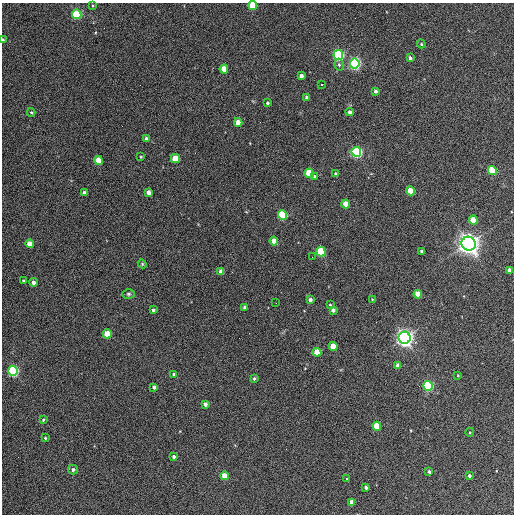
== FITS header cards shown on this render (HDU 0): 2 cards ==
NAXIS1  =                  512 / Axis length
NAXIS2  =                  512 / Axis length

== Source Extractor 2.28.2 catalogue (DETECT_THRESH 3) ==
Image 512 x 512 px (HDU 0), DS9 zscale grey, 1 PNG px = 1 image px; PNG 516 x 516 px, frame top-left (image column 1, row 512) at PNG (2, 3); each listed source drawn as its Kron ellipse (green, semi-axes under 4 px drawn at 4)
Background 340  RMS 20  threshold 60.7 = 3 sigma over >= 5 px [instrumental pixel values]
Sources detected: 77; all 77 listed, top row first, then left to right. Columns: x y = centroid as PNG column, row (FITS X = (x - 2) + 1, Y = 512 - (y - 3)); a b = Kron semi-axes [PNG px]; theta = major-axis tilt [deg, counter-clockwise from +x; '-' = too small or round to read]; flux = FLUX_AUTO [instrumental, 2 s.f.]
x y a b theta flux
92 5 3 2 - 1.1e+03
253 5 4 4 - 5.0e+04
77 14 5 4 - 1.4e+05
3 40 3 3 - 2.3e+03
421 44 4 4 - 1.7e+03
338 55 5 5 - 2.4e+05
410 58 4 3 - 4.2e+03
355 64 5 5 - 3.2e+05
339 65 6 4 -74 2.9e+03
224 69 4 4 - 2.6e+04
301 76 4 4 - 6.4e+03
321 84 3 3 - 5.0e+03
375 91 4 4 - 3.6e+03
307 97 4 3 - 5.0e+03
267 103 3 3 - 2.1e+03
31 112 4 3 - 1.7e+03
349 112 4 4 - 4.4e+03
238 122 4 4 - 1.8e+04
146 138 4 4 - 2.8e+03
356 152 5 5 - 2.9e+05
141 157 3 2 - 1.5e+03
175 159 4 4 - 3.4e+04
99 161 4 4 - 3.9e+04
492 170 4 4 - 6.6e+04
309 173 4 4 - 5.5e+04
336 174 4 4 - 3.8e+03
315 176 4 4 - 2.6e+03
410 191 4 4 - 3.2e+04
148 192 4 4 - 8.3e+03
84 193 3 3 - 3.8e+03
346 204 4 4 - 2.4e+04
283 215 5 4 - 1.1e+05
473 220 4 4 - 4.1e+04
274 241 4 4 - 2.0e+04
29 244 4 4 - 1.8e+04
469 244 7 7 - 1.2e+06
422 251 3 3 - 3.3e+03
321 252 5 4 - 9.3e+04
312 257 2 2 - 6.7e+02
142 264 4 4 - 1.3e+03
510 270 4 3 - 8.2e+03
221 272 4 4 - 1.4e+04
23 281 3 3 - 1.7e+03
33 282 4 4 - 5.9e+03
128 294 6 5 - 2.6e+03
418 294 4 4 - 2.7e+04
372 299 4 3 - 9.0e+02
310 300 4 3 - 4.2e+03
276 303 2 2 - 7.3e+02
330 305 4 4 - 1.6e+03
245 307 4 3 - 5.5e+03
153 310 3 3 - 2.8e+03
333 310 4 4 - 5.6e+03
107 334 4 4 - 3.9e+04
405 338 6 6 - 8.2e+05
333 346 4 4 - 2.9e+04
317 352 4 4 - 3.7e+04
398 366 4 4 - 9.6e+03
13 371 5 5 - 2.4e+05
174 375 4 3 - 4.8e+03
458 375 3 2 - 9.0e+02
254 378 3 3 - 2.0e+03
428 386 5 4 - 1.7e+05
154 387 4 3 - 4.1e+03
205 404 4 4 - 5.1e+03
43 420 4 3 - 1.9e+03
377 426 4 4 - 4.3e+04
470 432 4 3 - 1.3e+03
45 438 3 3 - 1.7e+03
174 456 4 4 - 3.5e+03
73 470 5 5 - 4.1e+03
429 472 4 3 - 2.3e+03
225 476 4 4 - 2.5e+04
469 476 3 3 - 3.1e+03
347 479 3 3 - 1.4e+03
366 487 3 3 - 3.3e+03
352 502 4 4 - 1.3e+04
At the frame edge (FLAGS 8, measured only in part): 2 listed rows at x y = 253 5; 3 40